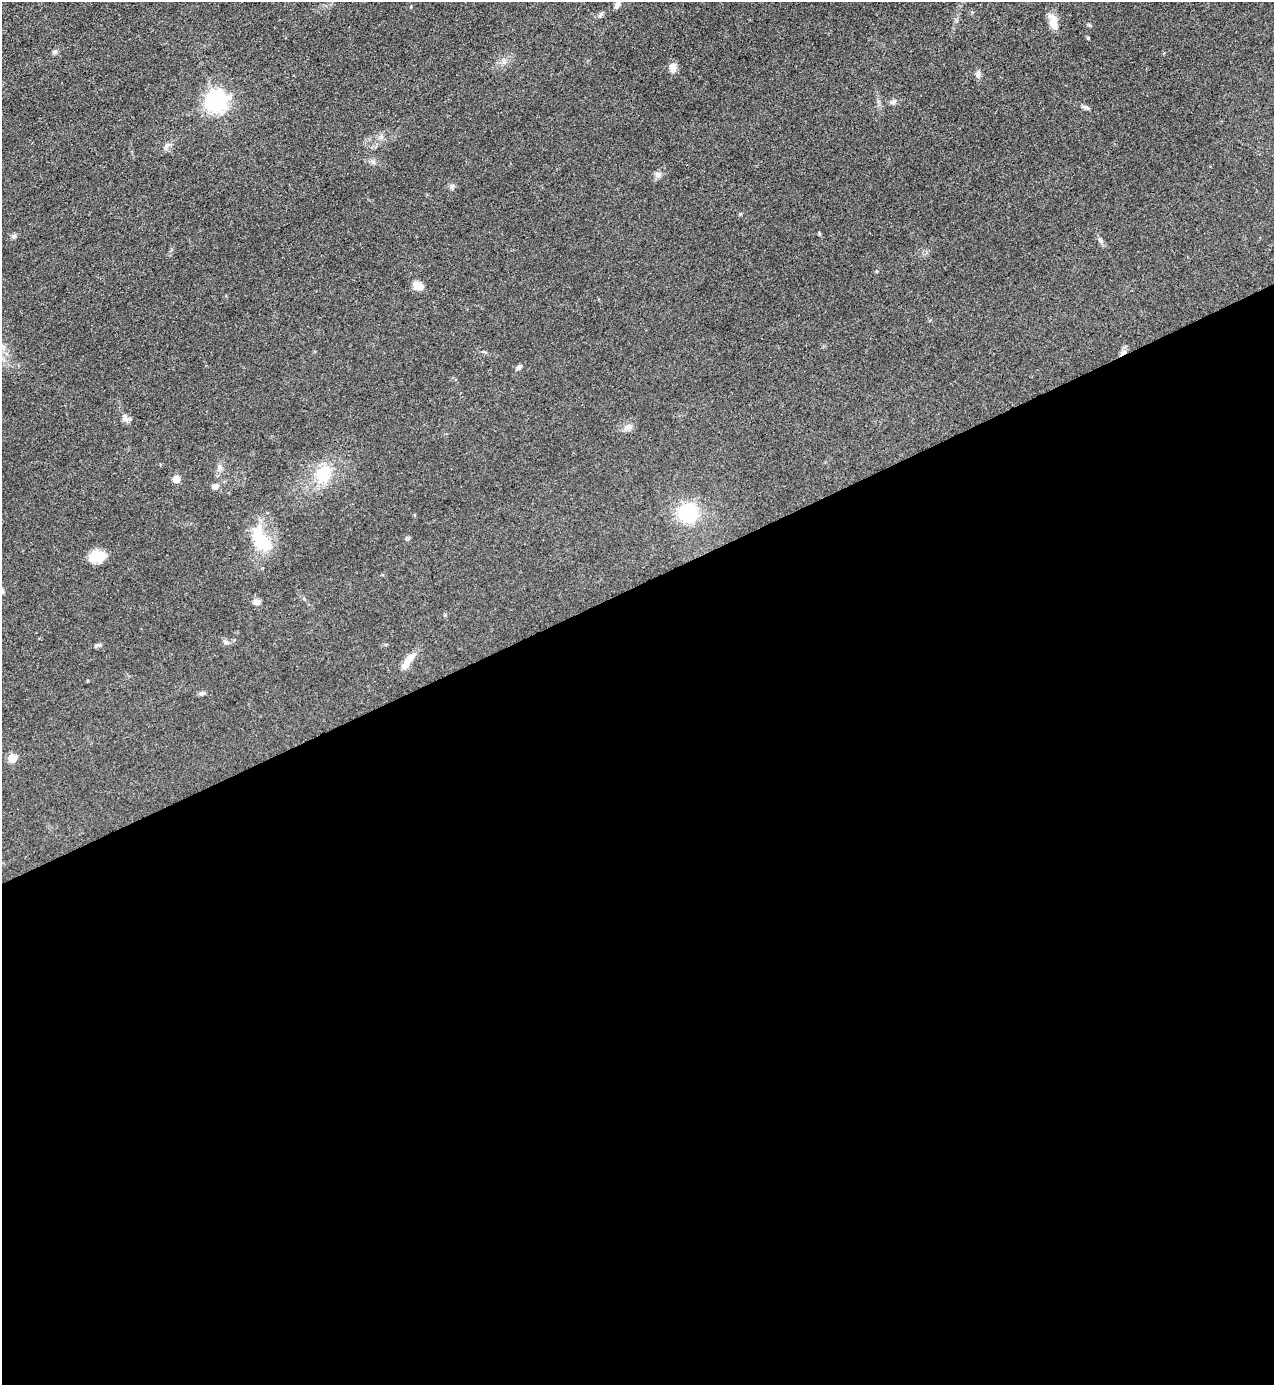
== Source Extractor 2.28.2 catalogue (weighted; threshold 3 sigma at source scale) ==
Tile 15 of 4 x 4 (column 3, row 4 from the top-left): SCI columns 2695-3966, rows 1-1383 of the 5520 x 5533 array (HDU 1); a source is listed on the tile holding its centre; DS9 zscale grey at full resolution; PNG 1276 x 1387 px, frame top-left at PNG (2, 2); no overlay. Shown black and unused: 58% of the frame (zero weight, under 3 of 4 exposures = <1% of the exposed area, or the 3 px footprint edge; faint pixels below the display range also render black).
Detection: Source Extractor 2.28.2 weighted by HDU 2 'WHT'; one run over the whole footprint, this tile lists its part. Background 0.0496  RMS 0.0054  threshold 0.0244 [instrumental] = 3 sigma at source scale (4.5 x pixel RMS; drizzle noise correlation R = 1.50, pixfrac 1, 0.05/0.05 arcsec/px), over >= 5 px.
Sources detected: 30; all 30 listed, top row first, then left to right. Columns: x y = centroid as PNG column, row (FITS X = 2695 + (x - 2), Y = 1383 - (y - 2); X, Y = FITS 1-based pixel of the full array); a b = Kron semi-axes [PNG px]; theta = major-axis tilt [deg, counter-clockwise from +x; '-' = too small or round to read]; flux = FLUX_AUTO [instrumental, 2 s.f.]
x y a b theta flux
617 5 10 6 68 1.9
601 14 7 5 59 1.1
1053 22 19 10 -79 6.2
55 52 6 6 - 1.3
673 67 10 7 -86 4.3
978 74 11 6 89 1.7
216 101 8 7 - 300
893 102 8 6 11 1.6
1086 107 9 5 -24 1.3
167 145 9 5 54 1.6
373 162 7 4 -71 1.1
657 174 9 7 -43 1.8
452 186 8 6 78 1.3
14 236 6 6 - 1.2
418 286 13 9 -23 4.4
1123 352 9 5 31 2
519 367 8 5 40 1.5
629 427 9 6 15 2.1
323 474 27 21 56 18
176 479 5 5 - 8.6
215 486 7 6 - 2.5
688 513 19 17 -31 32
261 540 35 17 -62 22
97 557 17 11 9 12
2 591 7 5 48 1
256 602 10 6 8 2.2
226 642 7 5 -47 1.2
97 645 10 3 15 1
408 661 24 7 54 6.5
12 758 5 5 - 14
Overlapping masked pixels (flux is a lower limit): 1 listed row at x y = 1123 352
Isophote crosses this tile's border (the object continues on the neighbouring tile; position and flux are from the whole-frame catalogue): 1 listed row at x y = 2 591
Unlisted compact peaks at least as high as the median listed source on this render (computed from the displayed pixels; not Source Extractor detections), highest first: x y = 1088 38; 130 419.